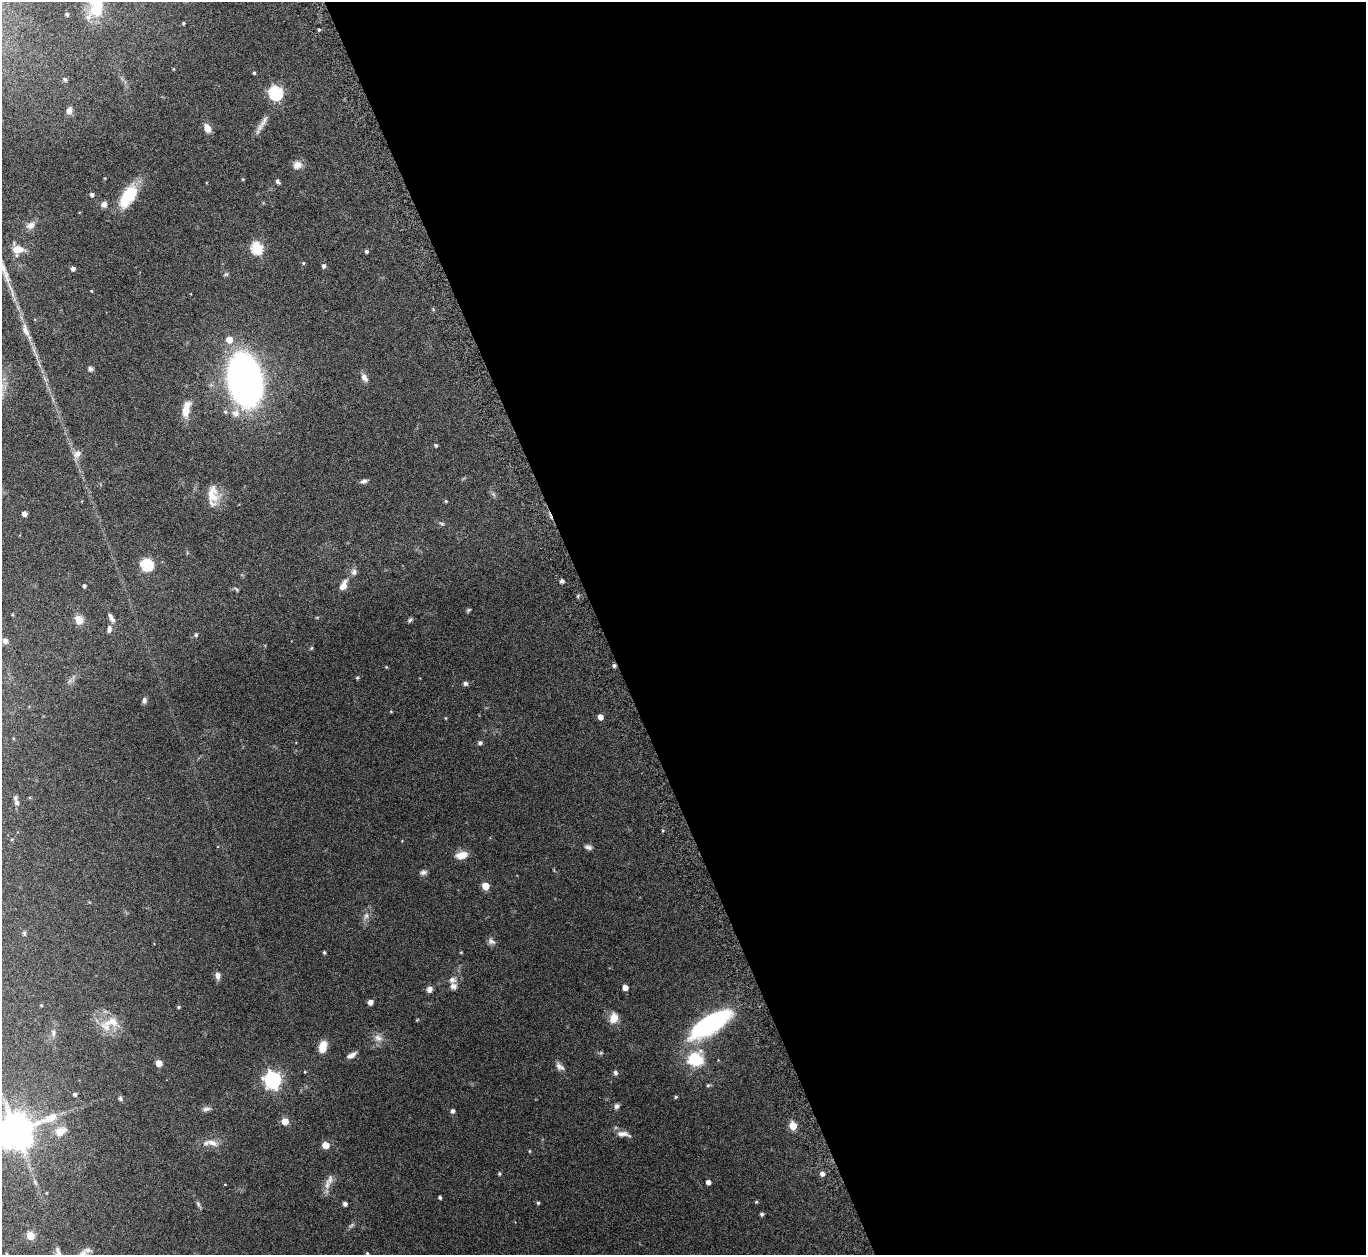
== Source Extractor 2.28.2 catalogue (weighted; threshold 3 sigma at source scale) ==
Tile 8 of 4 x 4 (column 4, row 2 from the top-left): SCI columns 4136-5499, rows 2700-3952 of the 5546 x 5534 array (HDU 1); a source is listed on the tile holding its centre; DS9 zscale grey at full resolution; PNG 1368 x 1257 px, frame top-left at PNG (2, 2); no overlay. Shown black and unused: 56% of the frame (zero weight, under 8 of 15 exposures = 4% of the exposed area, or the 3 px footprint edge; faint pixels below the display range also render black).
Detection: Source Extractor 2.28.2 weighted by HDU 2 'WHT'; one run over the whole footprint, this tile lists its part. Background 0.0793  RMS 0.0027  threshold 0.011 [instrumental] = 3 sigma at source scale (4.09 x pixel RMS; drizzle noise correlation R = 1.36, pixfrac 0.8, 0.05/0.05 arcsec/px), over >= 5 px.
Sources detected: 133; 1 too faint to see at this stretch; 1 inside a brighter object's white glare — not listed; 2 inside a brighter listed object's ellipse — not listed separately; the other 129 listed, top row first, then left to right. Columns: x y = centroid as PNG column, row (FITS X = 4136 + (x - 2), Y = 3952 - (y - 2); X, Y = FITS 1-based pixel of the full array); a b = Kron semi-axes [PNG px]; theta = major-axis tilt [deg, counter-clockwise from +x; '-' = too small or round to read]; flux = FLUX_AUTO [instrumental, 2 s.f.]
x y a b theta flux
96 9 24 18 69 6.3
67 14 4 3 - 0.45
183 23 4 3 - 0.27
319 30 3 2 - 0.29
254 73 4 3 - 0.32
65 80 6 5 - 0.42
276 93 6 6 - 40
69 111 9 6 79 1.3
262 124 35 6 59 2
207 128 9 6 -58 2.2
297 165 12 10 28 1.6
243 179 4 3 - 0.22
278 181 6 4 -55 0.59
92 195 4 4 - 0.67
128 196 29 14 59 8.6
104 204 7 7 - 1
31 225 11 8 32 1.4
257 248 6 6 - 25
18 249 15 10 -3 2.7
366 251 5 4 - 0.49
303 263 5 4 - 0.27
324 266 5 4 - 0.69
73 268 4 4 - 0.85
226 274 7 6 - 0.43
91 291 3 3 - 0.18
25 330 20 8 -69 2
229 340 7 6 - 2.1
91 369 6 6 - 0.59
364 377 12 7 -60 1.2
245 380 31 19 -79 170
186 409 22 9 78 3.4
236 413 11 10 - 2.1
436 445 4 4 - 0.45
77 454 12 9 40 1.4
364 481 8 5 15 0.7
212 494 26 15 -82 4.3
493 494 7 4 -70 0.41
446 501 4 4 - 0.26
24 514 4 4 - 1.2
442 523 7 3 -9 0.34
147 564 16 14 -38 5.3
354 572 8 8 - 0.87
562 581 4 4 - 0.81
343 585 13 7 63 2
84 586 4 4 - 0.55
236 589 7 4 -46 0.32
468 610 6 4 28 0.32
12 615 4 3 - 0.19
111 618 14 5 -60 1.1
79 620 11 9 -65 2.2
410 620 7 4 45 0.41
109 629 8 5 84 0.97
196 635 5 5 - 0.43
5 641 7 7 - 0.88
311 648 5 4 - 0.25
614 665 4 4 - 0.56
386 667 4 3 - 0.23
357 677 5 4 - 0.29
465 683 6 5 - 0.56
144 700 7 5 72 0.65
391 711 4 3 - 0.2
600 717 4 4 - 1.7
445 718 5 3 - 0.2
480 743 5 4 - 0.63
17 803 7 6 - 0.62
12 839 5 3 - 0.24
588 847 9 6 -14 0.76
462 855 12 7 12 2.9
423 872 9 6 9 0.71
485 886 5 5 - 6.1
366 916 10 6 70 0.94
24 933 6 5 - 0.34
491 941 11 7 -31 0.87
324 952 4 3 - 0.35
461 952 4 3 - 0.2
218 976 9 6 90 1.1
452 980 10 9 - 1.1
625 988 4 4 - 1.8
429 989 7 6 - 0.98
370 1002 4 4 - 1.4
41 1005 4 4 - 0.24
179 1007 4 3 - 0.32
614 1018 13 10 77 2.6
417 1020 4 3 - 0.19
113 1022 22 20 47 5.1
710 1024 44 16 32 33
53 1033 9 6 90 0.77
378 1038 13 9 -26 1.6
323 1047 12 7 75 3.4
601 1053 6 4 -17 0.33
351 1055 12 5 31 1.2
695 1059 14 13 - 11
159 1063 5 5 - 3.6
560 1067 13 7 -41 1
305 1072 4 3 - 0.18
615 1073 7 5 -73 0.56
272 1080 7 6 - 83
708 1085 5 5 - 0.3
75 1094 4 4 - 0.59
676 1097 4 3 - 0.34
120 1098 6 6 - 0.5
617 1106 7 6 - 0.68
206 1109 12 6 8 0.81
452 1111 5 4 - 0.71
285 1121 5 5 - 4
793 1126 5 5 - 7.4
16 1131 12 11 - 460
60 1131 14 10 26 2.9
623 1134 19 7 -6 1.6
212 1143 18 8 -18 2
325 1145 5 5 - 4.2
529 1151 5 3 - 0.18
499 1174 5 4 - 0.27
822 1174 5 5 - 1.1
330 1179 16 8 81 1.6
35 1182 7 5 -55 0.41
708 1182 4 4 - 1.1
225 1184 3 2 - 0.14
440 1197 3 3 - 0.48
756 1202 4 4 - 0.27
538 1203 4 4 - 0.33
198 1204 9 5 -65 0.51
345 1204 4 4 - 0.82
762 1214 4 4 - 0.51
30 1236 5 5 - 6.6
87 1250 11 7 7 0.93
367 1253 4 4 - 0.26
7 1254 3 3 - 0.24
58 1254 13 8 70 1.2
Overlapping masked pixels (flux is a lower limit): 1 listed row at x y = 614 665
Isophote crosses this tile's border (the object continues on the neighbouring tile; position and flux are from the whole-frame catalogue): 4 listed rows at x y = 96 9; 16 1131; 7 1254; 58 1254